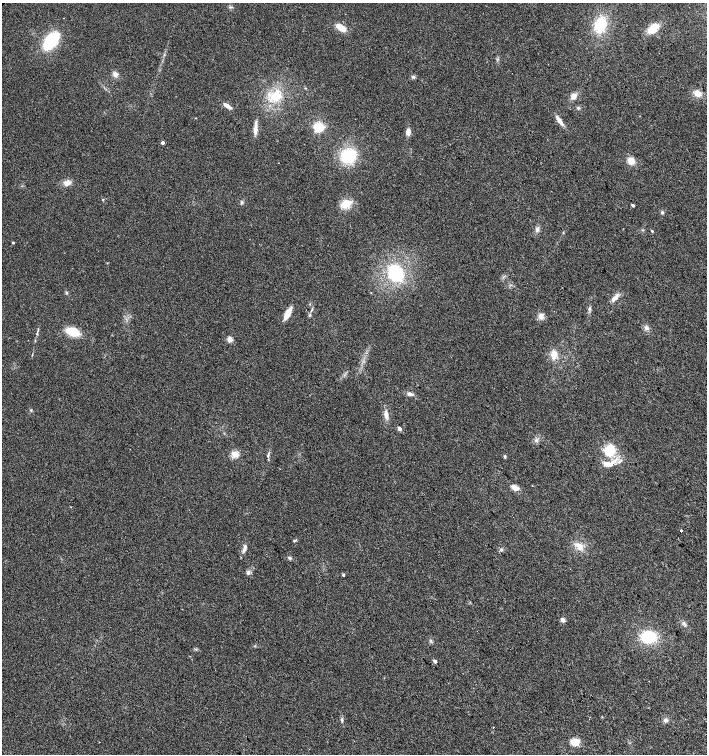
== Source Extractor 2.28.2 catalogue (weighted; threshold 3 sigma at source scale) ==
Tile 6 of 4 x 4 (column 2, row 2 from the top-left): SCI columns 1571-2979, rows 3015-4518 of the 6025 x 6023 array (HDU 1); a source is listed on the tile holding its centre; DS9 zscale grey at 2 x 2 block average (1 PNG px = mean of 2 x 2 image px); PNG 709 x 756 px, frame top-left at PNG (2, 3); no overlay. Shown black and unused: <1% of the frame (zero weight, under 2 of 3 exposures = <1% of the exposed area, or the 3 px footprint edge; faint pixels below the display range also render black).
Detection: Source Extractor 2.28.2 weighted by HDU 2 'WHT'; one run over the whole footprint, this tile lists its part. Background 0.0301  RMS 0.0063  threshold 0.0283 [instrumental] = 3 sigma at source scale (4.5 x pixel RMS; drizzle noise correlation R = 1.50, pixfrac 1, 0.0396/0.0396 arcsec/px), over >= 5 px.
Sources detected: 64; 1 inside a brighter listed object's ellipse — not listed separately; the other 63 listed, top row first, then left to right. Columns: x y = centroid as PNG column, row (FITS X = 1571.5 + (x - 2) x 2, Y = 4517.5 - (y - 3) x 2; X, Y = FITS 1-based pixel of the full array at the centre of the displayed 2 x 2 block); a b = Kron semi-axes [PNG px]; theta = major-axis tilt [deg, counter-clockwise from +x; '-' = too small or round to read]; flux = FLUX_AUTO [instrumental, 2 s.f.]
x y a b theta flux
600 24 14 10 74 53
341 27 10 5 -33 17
653 28 10 6 38 31
51 41 18 9 52 88
115 74 6 5 - 6.2
413 77 5 3 - 2.3
698 94 8 7 - 11
276 96 15 12 28 29
573 96 7 5 48 8.6
227 106 8 3 -32 9.8
578 108 4 3 - 1.7
196 118 2 2 - 0.61
559 121 13 4 -56 9.7
319 127 3 3 - 210
255 128 15 4 85 9
408 131 9 5 -81 6.8
162 143 2 2 - 4.8
348 156 14 12 29 60
631 161 6 6 - 15
67 183 8 6 30 8.4
241 202 5 2 - 1.7
346 204 12 10 27 20
633 205 2 2 - 4.3
662 212 4 3 - 2
537 229 8 4 69 4.5
652 231 3 2 - 1.6
563 233 3 2 - 1
13 243 2 2 - 2.1
396 273 15 12 -62 94
615 297 13 5 41 7.9
288 314 10 4 61 24
310 315 4 2 - 1.2
541 316 7 6 - 6.8
646 328 6 5 - 4.2
72 332 11 6 -20 39
37 334 4 3 - 1.5
230 339 3 2 - 30
554 355 7 6 - 15
410 394 7 4 -18 4.4
386 415 9 5 -85 7.8
399 428 2 2 - 11
610 450 12 10 74 37
235 454 8 7 - 11
268 455 7 3 79 2.6
505 457 4 3 - 1.8
620 461 5 3 - 2.9
608 464 11 5 -8 12
515 488 6 4 -26 13
681 530 2 2 - 150
295 540 6 2 14 1.2
579 546 11 6 -40 12
245 547 9 4 70 6.2
289 558 5 3 - 2.7
248 572 5 4 - 4.3
343 575 2 2 - 2.6
563 620 2 2 - 17
648 637 12 10 -1 63
431 641 3 2 - 1.3
435 661 2 2 - 7.5
342 720 6 3 89 2.6
665 720 5 5 - 3.6
493 727 2 2 - 1.1
575 742 10 9 - 14
Diffuse or blended objects may show on this block-average render without a row.